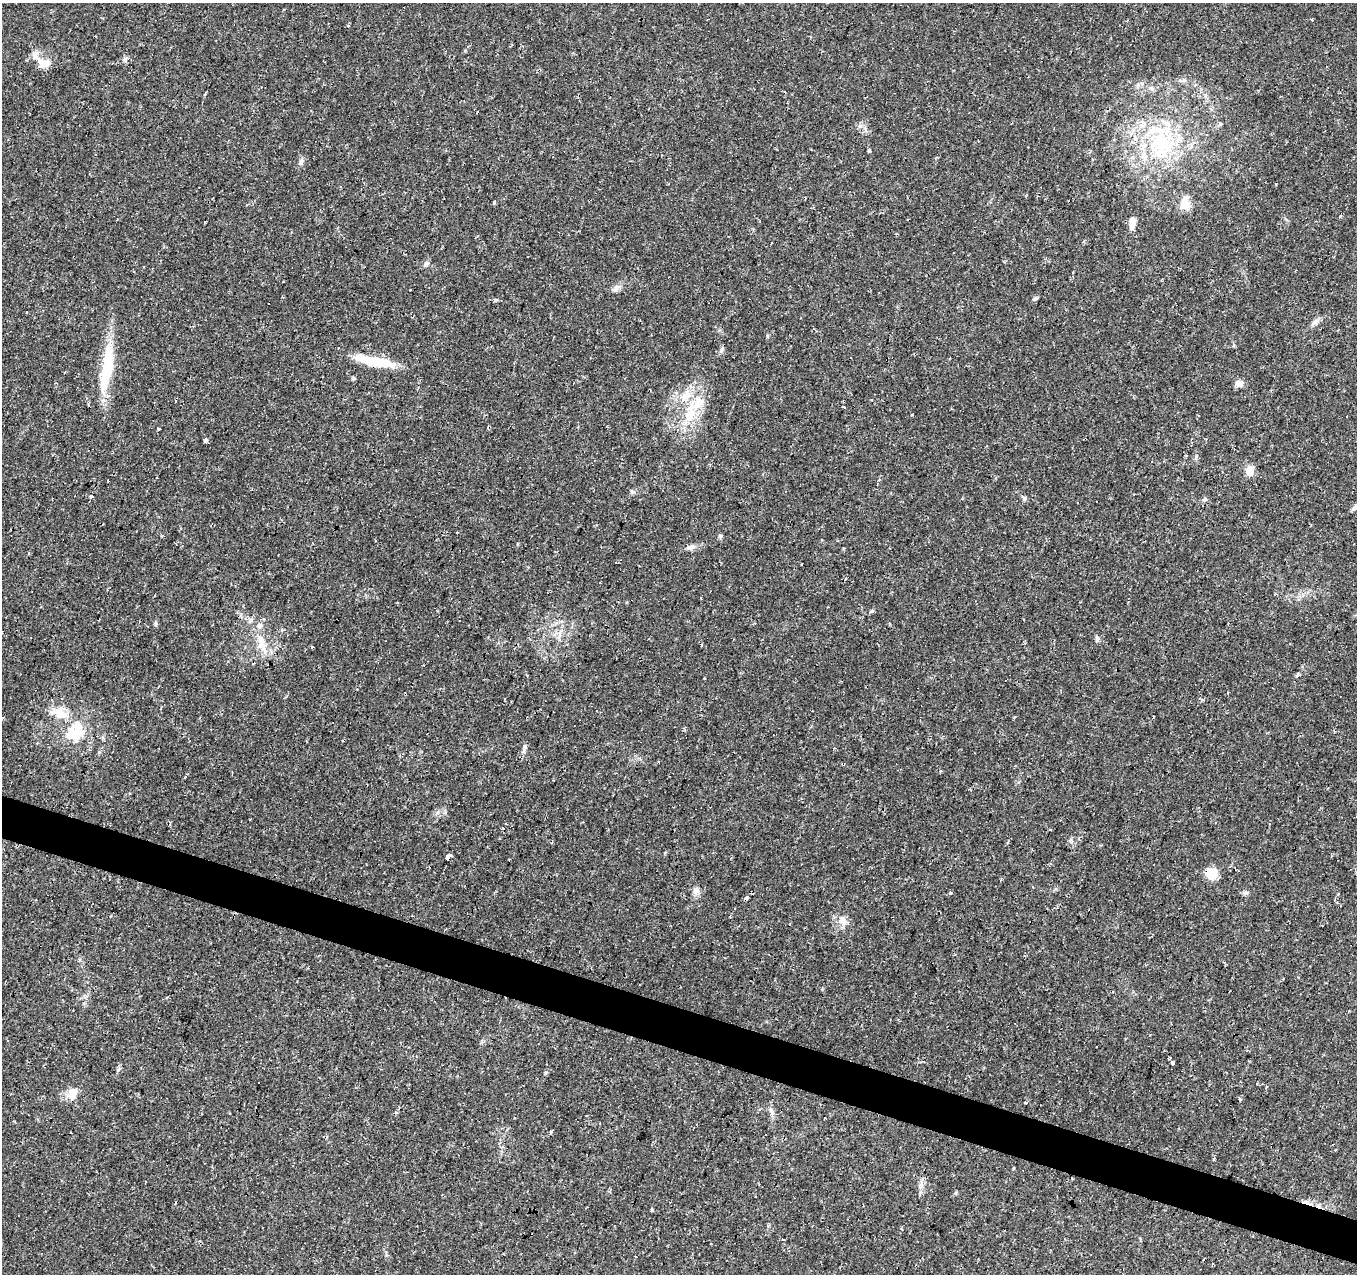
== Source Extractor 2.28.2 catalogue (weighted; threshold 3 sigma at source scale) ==
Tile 6 of 4 x 4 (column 2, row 2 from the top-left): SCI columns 1355-2709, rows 2755-4026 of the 5423 x 5573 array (HDU 1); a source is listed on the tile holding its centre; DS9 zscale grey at full resolution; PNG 1359 x 1276 px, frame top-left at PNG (2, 3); no overlay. Shown black and unused: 3% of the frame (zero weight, under 2 of 3 exposures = <1% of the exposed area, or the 3 px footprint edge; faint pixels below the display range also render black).
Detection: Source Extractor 2.28.2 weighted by HDU 2 'WHT'; one run over the whole footprint, this tile lists its part. Background 0.0479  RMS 0.0037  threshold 0.0166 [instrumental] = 3 sigma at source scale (4.5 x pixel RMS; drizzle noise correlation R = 1.50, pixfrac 1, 0.0396/0.0396 arcsec/px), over >= 5 px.
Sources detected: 82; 2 inside a brighter object's white glare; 15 cosmic-ray / hot-pixel residue — not listed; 5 inside a brighter listed object's ellipse — not listed separately; the other 60 listed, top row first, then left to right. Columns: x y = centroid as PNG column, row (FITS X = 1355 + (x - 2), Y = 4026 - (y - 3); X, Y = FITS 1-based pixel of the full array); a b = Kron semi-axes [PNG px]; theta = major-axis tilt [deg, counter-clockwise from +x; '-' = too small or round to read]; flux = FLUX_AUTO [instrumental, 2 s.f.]
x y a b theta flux
35 55 13 7 -57 2.1
125 59 8 7 - 1.1
45 63 17 10 3 4.4
1151 88 7 5 -44 0.84
477 112 3 2 - 0.62
1162 142 37 31 -28 34
869 150 4 3 - 1.4
301 162 10 6 64 1.3
494 202 5 3 - 0.35
1185 204 6 5 - 18
1132 222 15 7 87 3.5
771 243 3 3 - 3.8
426 263 9 5 44 0.87
283 281 2 2 - 0.3
616 289 10 7 51 1.5
1315 322 11 7 50 1.6
1234 345 5 4 - 0.49
850 357 3 3 - 1
374 361 49 9 -11 13
107 371 57 15 75 17
1239 383 9 7 -2 2.7
690 414 32 14 77 12
159 428 4 3 - 1.3
205 440 4 4 - 2.9
1250 471 10 8 -82 4
108 481 3 2 - 1
632 492 6 6 - 0.71
91 497 4 4 - 1.1
1024 498 7 5 -77 0.81
720 536 6 5 - 0.7
691 547 11 7 6 1.7
802 564 3 2 - 0.59
872 611 6 4 42 0.46
156 623 8 4 90 0.62
1098 638 7 4 -70 0.69
261 642 25 10 -84 6
312 647 3 3 - 0.42
1298 675 4 3 - 2.8
60 713 20 12 -18 6.7
72 735 24 15 -4 9.1
524 749 14 4 74 1.2
185 777 3 3 - 2.2
448 857 4 3 - 130
1211 873 12 11 - 7
696 891 10 9 - 1.7
1246 892 7 4 0 0.79
950 893 4 3 - 0.34
746 898 3 3 - 4.7
843 921 14 10 -53 3.1
1096 1047 3 3 - 0.82
1172 1063 4 3 - 1.3
259 1082 2 2 - 0.24
1267 1086 3 3 - 9.2
72 1093 17 13 50 4.6
1026 1103 3 3 - 1.3
771 1110 8 4 -53 0.97
1214 1159 4 3 - 0.52
955 1193 5 4 - 0.51
652 1209 3 3 - 1.7
783 1239 3 3 - 0.7
Overlapping masked pixels (flux is a lower limit): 1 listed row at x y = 1211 873
Unlisted compact peaks at least as high as the median listed source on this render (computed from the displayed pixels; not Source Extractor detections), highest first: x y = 546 1072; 721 351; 860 126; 1340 216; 1205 499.